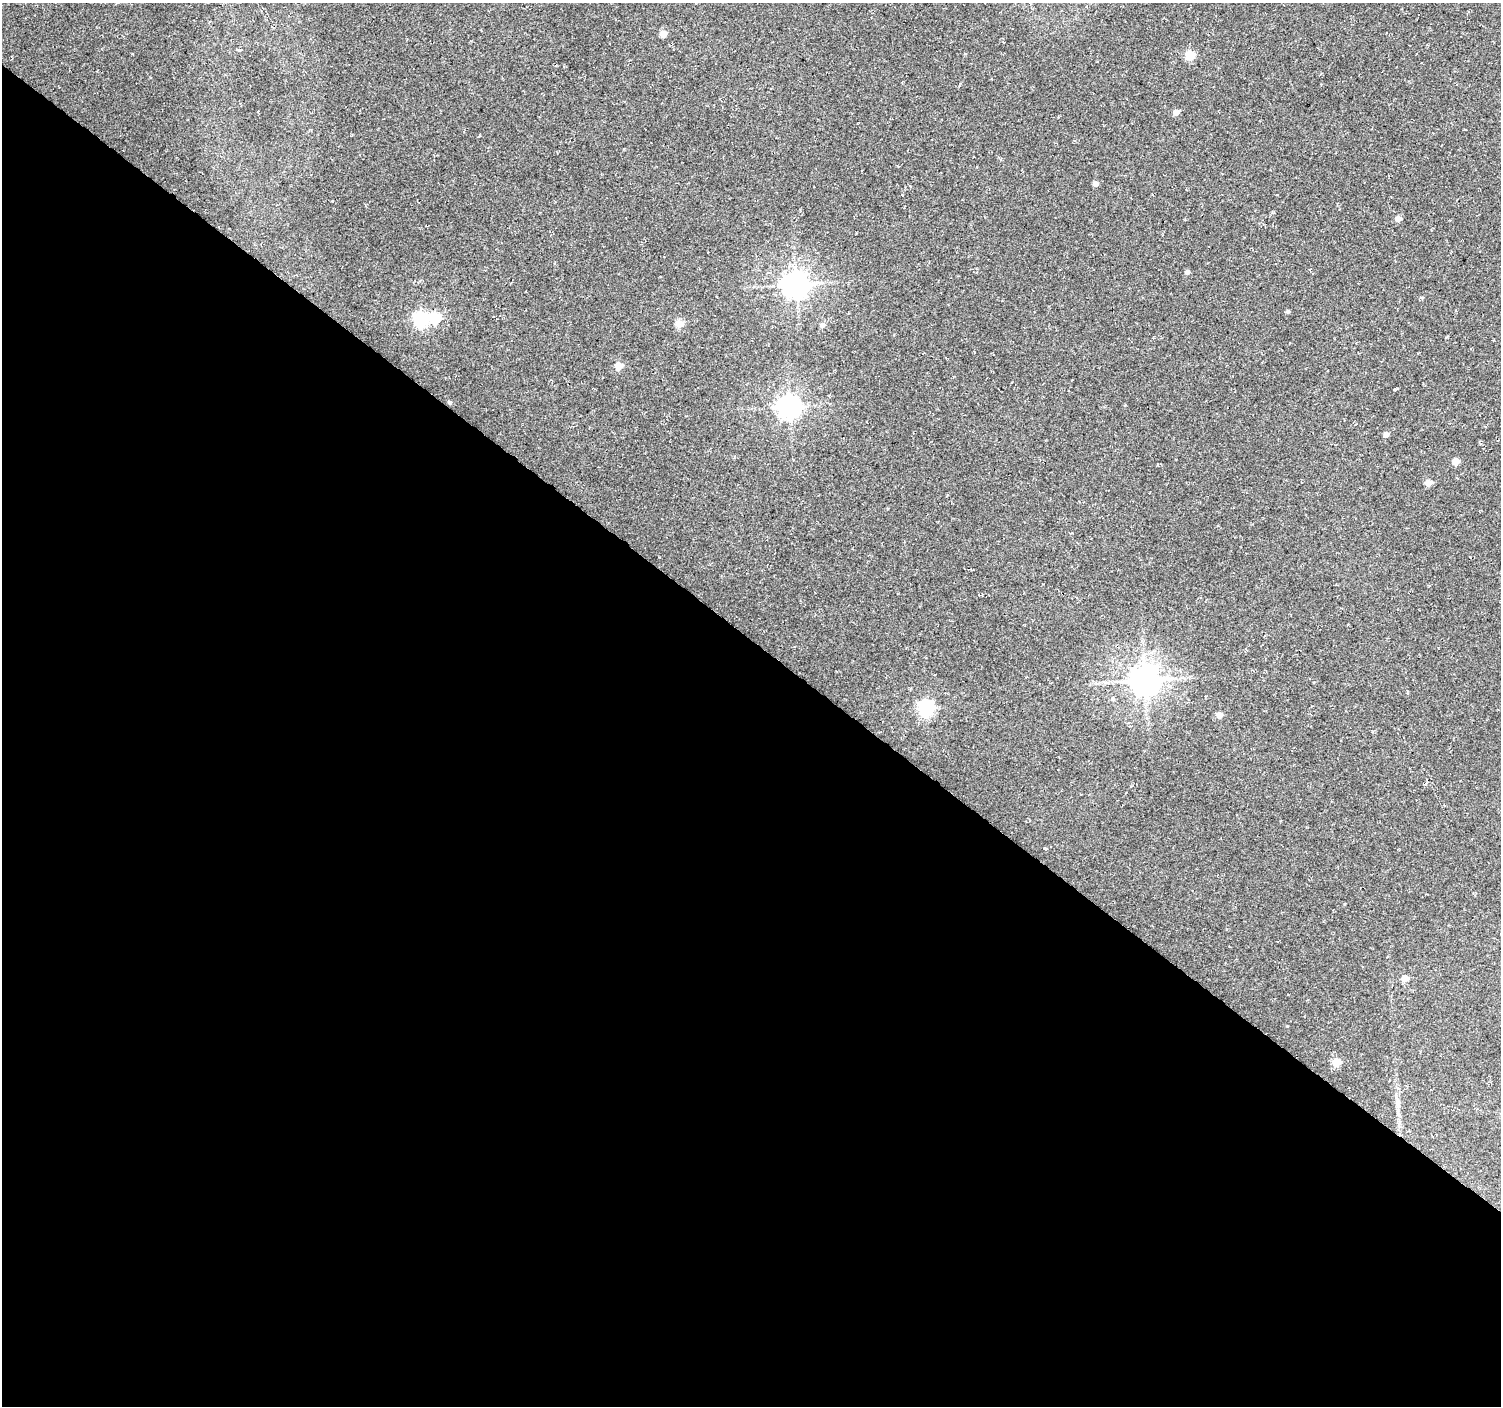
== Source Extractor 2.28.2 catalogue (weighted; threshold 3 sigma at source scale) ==
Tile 14 of 4 x 4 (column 2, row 4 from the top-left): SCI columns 1506-3004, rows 239-1642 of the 6003 x 6026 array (HDU 1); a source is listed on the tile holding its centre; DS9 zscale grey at full resolution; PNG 1503 x 1408 px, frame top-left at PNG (2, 3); no overlay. Shown black and unused: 55% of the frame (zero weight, under 2 of 3 exposures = <1% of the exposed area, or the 3 px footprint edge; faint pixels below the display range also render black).
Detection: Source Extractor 2.28.2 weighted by HDU 2 'WHT'; one run over the whole footprint, this tile lists its part. Background 0.0266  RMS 0.0082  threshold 0.0367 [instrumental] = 3 sigma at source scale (4.5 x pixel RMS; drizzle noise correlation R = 1.50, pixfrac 1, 0.0396/0.0396 arcsec/px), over >= 5 px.
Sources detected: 25; all 25 listed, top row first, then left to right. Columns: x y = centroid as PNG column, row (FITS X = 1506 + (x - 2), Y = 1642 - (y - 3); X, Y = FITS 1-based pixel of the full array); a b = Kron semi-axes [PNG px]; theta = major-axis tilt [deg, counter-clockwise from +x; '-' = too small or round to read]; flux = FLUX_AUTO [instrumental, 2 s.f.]
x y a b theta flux
663 34 5 4 - 12
1190 55 5 5 - 35
1176 112 5 4 - 8.1
1095 184 4 4 - 5.5
1398 219 6 5 - 4.5
1187 272 5 5 - 2.5
796 284 8 8 - 900
1287 312 5 4 - 1.2
435 318 6 6 - 58
421 320 6 6 - 170
679 324 5 5 - 23
823 325 6 5 - 3.3
619 366 5 5 - 17
1394 390 3 3 - 2.5
449 402 5 4 - 1.3
789 406 8 8 - 650
1386 434 4 4 - 4
1455 461 5 5 - 13
1428 483 5 5 - 9.4
1145 680 9 9 - 1300
1113 699 5 4 - 1.2
926 708 6 6 - 200
1219 715 5 5 - 7.8
1405 978 5 4 - 13
1336 1062 5 5 - 23
Unlisted compact peaks at least as high as the median listed source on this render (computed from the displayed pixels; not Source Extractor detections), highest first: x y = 332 201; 1287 1026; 1344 904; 1044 848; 1421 297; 624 149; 659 557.